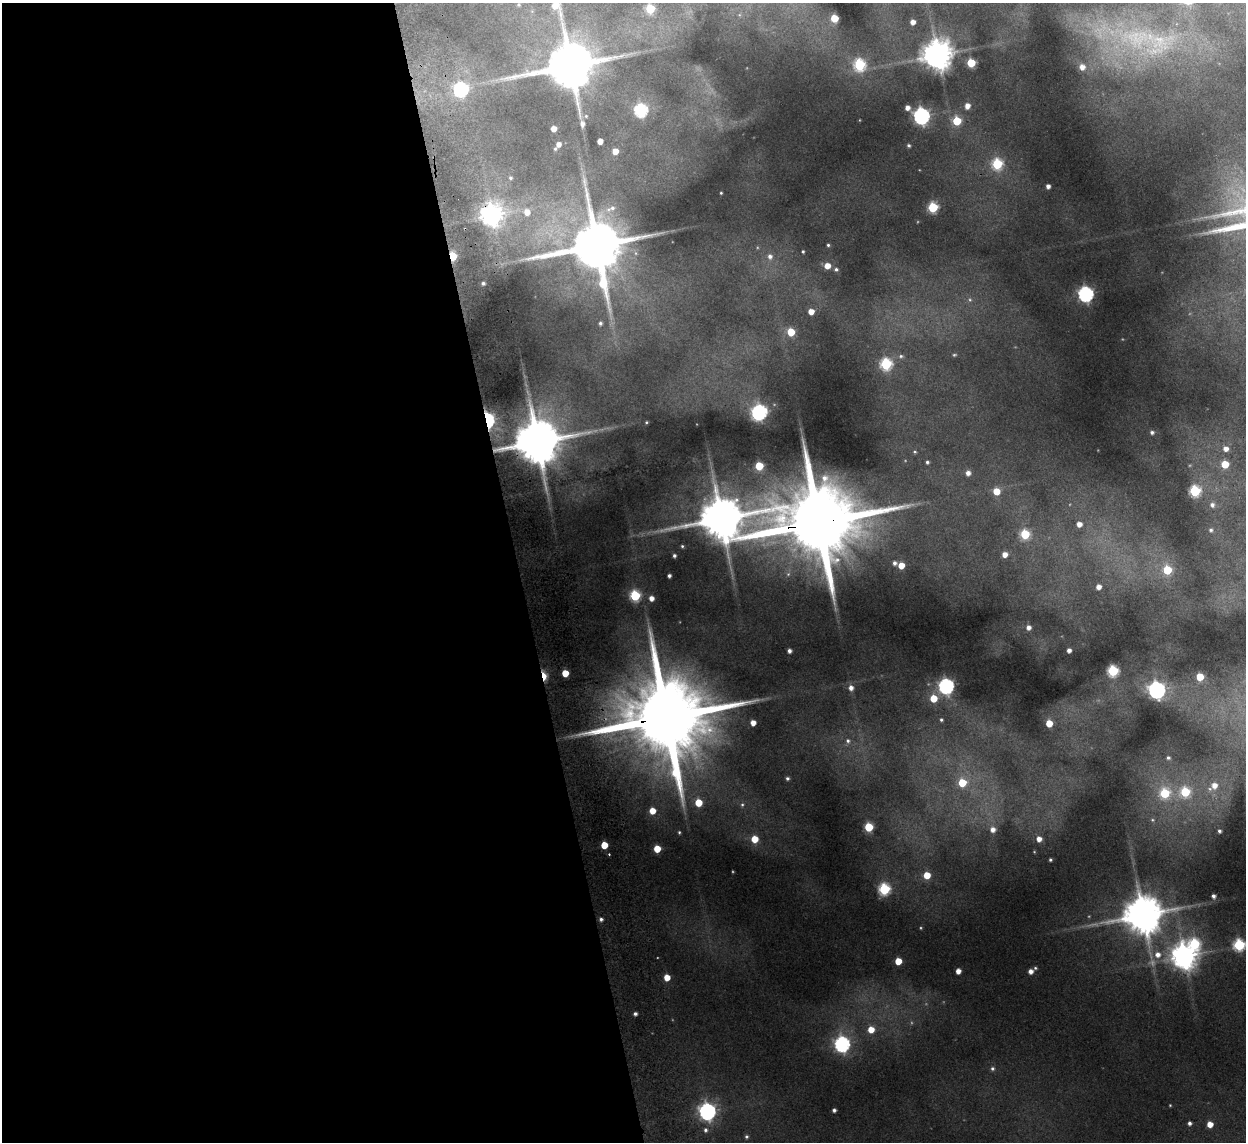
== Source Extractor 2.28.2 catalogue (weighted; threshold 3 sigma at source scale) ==
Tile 9 of 4 x 4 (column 1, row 3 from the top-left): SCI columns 53-1296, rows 1294-2433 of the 5082 x 4980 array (HDU 1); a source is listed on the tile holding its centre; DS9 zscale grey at full resolution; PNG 1248 x 1144 px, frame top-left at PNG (2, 3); no overlay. Shown black and unused: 42% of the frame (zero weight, under 2 of 3 exposures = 3% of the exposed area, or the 3 px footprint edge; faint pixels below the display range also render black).
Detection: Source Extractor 2.28.2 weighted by HDU 2 'WHT'; one run over the whole footprint, this tile lists its part. Background 0.189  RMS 0.016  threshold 0.0721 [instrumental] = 3 sigma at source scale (4.5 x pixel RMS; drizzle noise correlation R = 1.50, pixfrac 1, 0.05/0.05 arcsec/px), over >= 5 px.
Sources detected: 144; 9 too faint to see at this stretch — not listed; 1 inside a brighter listed object's ellipse — not listed separately; the other 134 listed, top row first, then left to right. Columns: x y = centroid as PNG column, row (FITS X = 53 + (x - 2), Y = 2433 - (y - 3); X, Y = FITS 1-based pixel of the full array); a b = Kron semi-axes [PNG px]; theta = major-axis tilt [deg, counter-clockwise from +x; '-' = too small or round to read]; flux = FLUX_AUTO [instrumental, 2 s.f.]
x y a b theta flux
519 5 5 5 - 2.6
650 9 5 5 - 84
834 18 5 5 - 50
913 22 4 4 - 12
1137 38 145 55 -11 570
937 55 9 9 - 3400
971 63 5 5 - 82
570 65 17 16 - 10000
859 65 7 6 - 180
461 89 7 6 - 320
967 106 6 5 - 14
907 108 6 5 - 11
641 110 6 6 - 250
586 116 5 5 - 2.9
921 116 7 6 - 630
957 121 5 5 - 85
553 129 4 4 - 16
600 141 5 4 - 15
558 144 5 4 - 9.5
909 145 4 3 - 3
555 149 5 4 - 2.5
615 151 5 5 - 22
997 164 6 6 - 150
510 178 5 5 - 3.1
1048 186 4 4 - 8.2
721 193 3 3 - 1.8
933 207 6 5 - 130
612 208 9 8 - 10
527 212 8 7 - 19
492 215 8 8 - 1500
596 245 19 16 9 14000
828 245 3 3 - 2.7
803 251 3 3 - 2.4
453 256 5 4 - 72
770 256 7 6 - 8.2
827 266 5 5 - 21
836 269 5 5 - 3.3
483 283 4 3 - 3.9
1086 294 7 6 - 470
970 300 7 6 - 4.3
811 311 5 5 - 18
600 323 6 5 - 4.3
791 332 5 5 - 52
901 356 7 5 9 4
886 364 6 6 - 180
759 412 9 7 38 490
488 420 7 5 -81 430
646 422 3 3 - 1.7
1152 432 4 4 - 4.1
537 442 15 13 10 10000
1226 449 6 6 - 11
915 452 5 4 - 2.1
927 462 4 3 - 3.6
1225 464 5 5 - 48
759 466 5 5 - 77
968 473 5 5 - 9
996 491 6 5 - 30
1195 491 6 6 - 140
1212 505 7 6 - 6.8
721 518 15 12 7 8100
817 523 33 20 6 32000
1079 524 5 5 - 13
1211 530 6 5 - 3.9
1025 534 6 6 - 100
682 546 4 3 - 2.4
1005 554 5 5 - 14
674 556 4 3 - 4.1
894 563 6 6 - 6.8
901 565 5 5 - 28
1167 570 6 6 - 61
669 576 4 4 - 4.7
1098 587 5 4 - 11
635 596 6 6 - 150
651 598 5 5 - 12
1028 627 5 5 - 9.2
1069 650 4 4 - 7.8
789 651 4 4 - 6.9
1113 671 6 6 - 160
565 673 5 5 - 33
544 676 8 4 -75 61
1200 677 5 5 - 50
946 686 7 6 - 490
851 688 7 6 - 11
1157 690 7 7 - 720
934 698 6 6 - 35
668 717 37 20 9 38000
941 720 5 5 - 3.2
753 723 5 4 - 15
1049 723 5 5 - 33
848 741 7 7 - 6.2
1168 758 6 5 - 4.1
787 778 4 4 - 3.7
962 783 6 6 - 54
1214 785 8 8 - 17
1185 792 7 6 - 110
1165 793 7 7 - 98
698 803 6 5 - 36
742 805 6 5 - 3.2
652 811 5 5 - 25
1152 820 7 5 -2 3.8
869 827 5 5 - 81
993 829 7 7 - 12
1219 831 4 4 - 4.3
679 832 5 3 - 2.3
754 839 6 5 - 35
1039 839 6 6 - 13
604 845 5 5 - 39
657 849 5 5 - 39
1050 860 3 3 - 2.7
927 875 5 5 - 33
884 889 6 6 - 190
1213 896 4 4 - 5.8
1143 915 12 12 - 5900
601 919 5 4 - 4.4
1194 944 9 7 -47 140
1239 945 6 6 - 190
1158 954 9 8 - 16
1184 956 9 8 - 2200
898 961 5 5 - 33
1035 968 5 4 - 2.5
958 971 5 4 - 13
1031 971 5 5 - 10
667 977 5 5 - 25
635 1014 4 4 - 5.1
871 1029 6 6 - 28
842 1044 7 7 - 460
992 1068 6 6 - 4.3
1170 1105 3 2 - 1.4
834 1110 4 4 - 4.9
707 1111 7 7 - 710
1189 1123 4 4 - 5.1
1210 1124 5 5 - 20
705 1130 6 5 - 4.2
746 1137 4 4 - 3
Overlapping masked pixels (flux is a lower limit): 7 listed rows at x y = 492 215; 453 256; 488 420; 537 442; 817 523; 544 676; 668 717
Isophote crosses this tile's border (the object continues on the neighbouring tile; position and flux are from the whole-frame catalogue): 3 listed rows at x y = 1137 38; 570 65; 1239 945